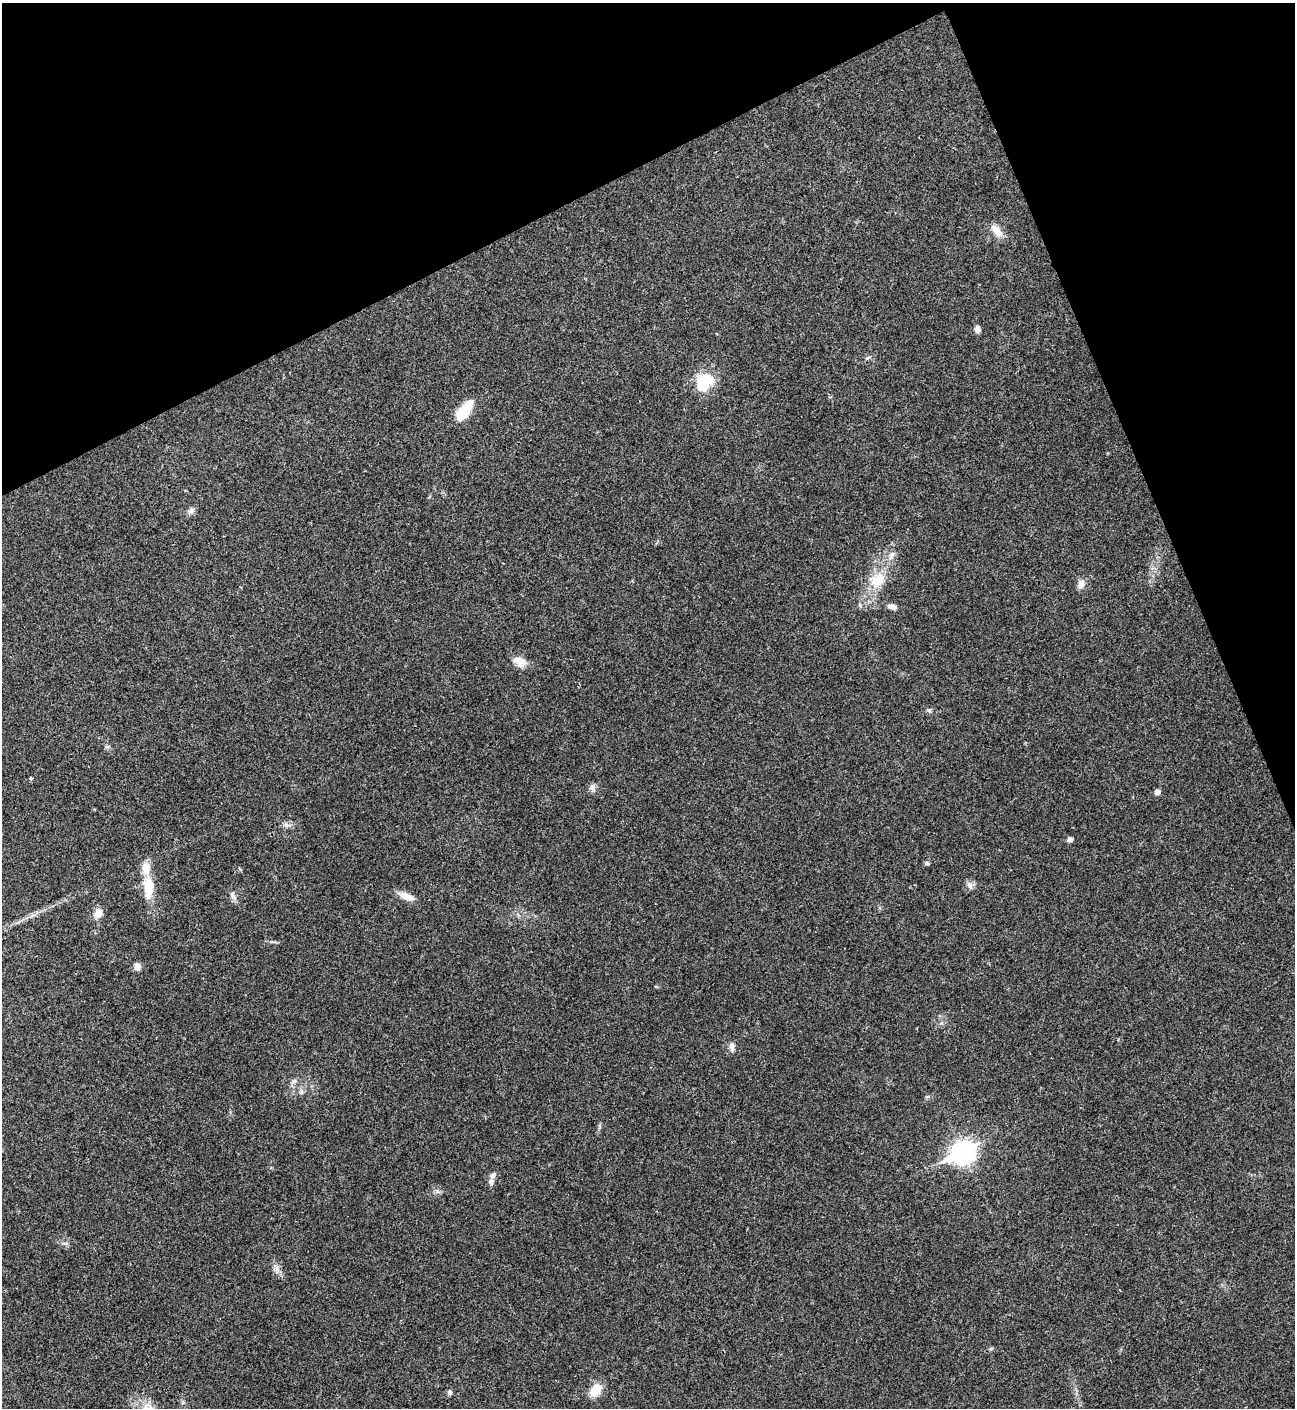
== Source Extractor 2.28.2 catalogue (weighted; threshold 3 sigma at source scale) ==
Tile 3 of 4 x 4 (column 3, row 1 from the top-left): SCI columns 2876-4168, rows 4218-5623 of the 5618 x 5629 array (HDU 1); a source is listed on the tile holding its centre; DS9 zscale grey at full resolution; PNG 1297 x 1410 px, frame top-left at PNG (2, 3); no overlay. Shown black and unused: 21% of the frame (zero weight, under 3 of 4 exposures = <1% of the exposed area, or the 3 px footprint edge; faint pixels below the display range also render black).
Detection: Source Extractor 2.28.2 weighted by HDU 2 'WHT'; one run over the whole footprint, this tile lists its part. Background 0.021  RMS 0.0041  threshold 0.0186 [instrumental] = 3 sigma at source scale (4.5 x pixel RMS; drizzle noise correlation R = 1.50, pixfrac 1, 0.05/0.05 arcsec/px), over >= 5 px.
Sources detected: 33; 2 inside a brighter listed object's ellipse — not listed separately; the other 31 listed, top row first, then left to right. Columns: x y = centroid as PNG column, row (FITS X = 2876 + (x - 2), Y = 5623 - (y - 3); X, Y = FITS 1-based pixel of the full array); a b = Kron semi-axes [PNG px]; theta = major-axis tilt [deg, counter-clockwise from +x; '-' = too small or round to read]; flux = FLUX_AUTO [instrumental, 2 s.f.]
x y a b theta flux
997 231 20 8 -52 3.9
977 329 9 6 -79 1.9
867 358 7 4 36 0.64
704 382 25 19 49 13
464 411 25 10 55 12
191 511 8 7 - 1.4
891 555 14 6 62 2.1
877 580 23 18 41 9.8
1081 584 11 8 84 2.6
892 607 12 6 -13 2
519 661 19 11 -26 3.8
929 710 6 4 -41 0.64
31 778 4 4 - 0.43
593 788 10 8 -75 1.7
1157 792 6 5 - 2
1070 840 6 5 - 1.1
927 863 6 5 - 0.65
970 885 8 7 - 1.6
148 888 32 13 90 10
233 896 12 6 -53 1.6
406 896 19 8 -23 3.8
98 913 9 7 69 4.3
137 967 8 7 - 2
732 1047 12 6 -84 1.6
294 1081 8 5 45 1
963 1153 10 8 25 250
491 1182 8 7 - 1.6
437 1192 7 4 18 0.83
277 1269 10 6 -63 1.8
596 1390 15 10 52 6.9
449 1392 7 6 - 0.94